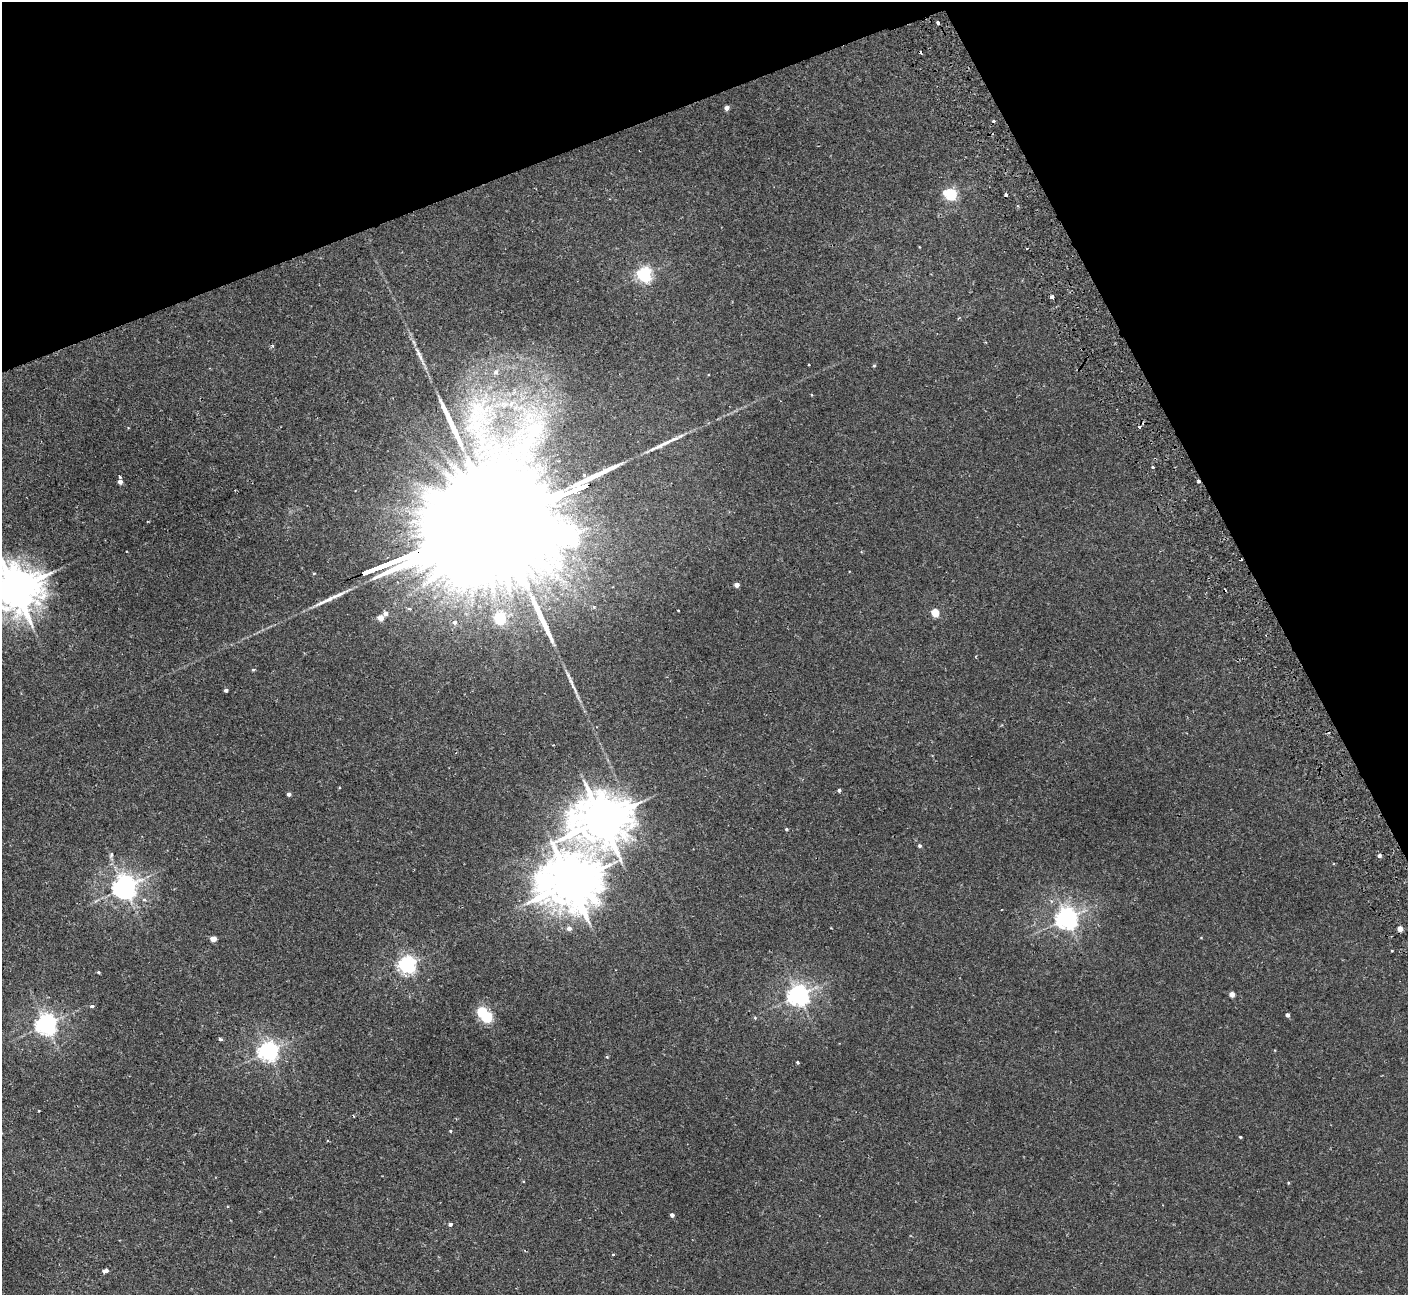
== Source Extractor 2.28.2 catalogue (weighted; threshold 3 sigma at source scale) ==
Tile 3 of 4 x 4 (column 3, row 1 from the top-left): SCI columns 2868-4273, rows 4066-5358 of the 5737 x 5674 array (HDU 1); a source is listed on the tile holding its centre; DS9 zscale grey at full resolution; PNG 1410 x 1297 px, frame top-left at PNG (2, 2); no overlay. Shown black and unused: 21% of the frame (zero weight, under 2 of 3 exposures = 3% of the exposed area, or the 3 px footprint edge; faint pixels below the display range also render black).
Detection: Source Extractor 2.28.2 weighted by HDU 2 'WHT'; one run over the whole footprint, this tile lists its part. Background 0.0296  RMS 0.0027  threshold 0.012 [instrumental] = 3 sigma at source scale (4.5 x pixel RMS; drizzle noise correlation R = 1.50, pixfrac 1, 0.05/0.05 arcsec/px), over >= 5 px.
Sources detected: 78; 1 inside a brighter object's white glare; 8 cosmic-ray / hot-pixel residue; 3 long thin detections or spike segments (spike, bleed or trail) — not listed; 3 inside a brighter listed object's ellipse — not listed separately; the other 63 listed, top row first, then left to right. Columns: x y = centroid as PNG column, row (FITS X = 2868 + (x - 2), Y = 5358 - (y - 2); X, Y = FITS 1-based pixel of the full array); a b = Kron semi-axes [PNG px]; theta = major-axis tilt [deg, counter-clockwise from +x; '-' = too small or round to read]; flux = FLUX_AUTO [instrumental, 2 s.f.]
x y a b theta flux
938 23 4 3 - 1.2
727 108 4 4 - 1.4
993 121 4 3 - 0.37
951 194 6 5 - 37
644 274 6 6 - 66
1052 297 4 3 - 1.1
985 342 3 2 - 0.19
272 346 5 4 - 0.3
419 355 35 6 -64 2.6
478 412 65 46 90 43
1139 427 3 3 - 0.6
1153 467 3 3 - 0.51
120 481 5 4 - 1.1
482 527 162 22 21 38000
557 577 12 7 89 1.9
737 585 4 4 - 1.6
15 589 15 12 7 990
594 607 5 4 - 0.41
409 609 7 5 -19 0.57
678 610 3 2 - 0.17
935 612 5 4 - 8.4
385 613 6 5 - 1.2
381 618 4 4 - 3.3
500 618 5 5 - 32
454 622 6 5 - 0.71
253 670 4 4 - 0.29
573 685 34 4 -66 2.2
226 690 4 3 - 0.66
839 790 4 3 - 0.52
289 794 4 4 - 0.89
602 820 17 14 13 1100
786 829 4 3 - 0.37
920 846 4 4 - 0.51
111 855 8 5 74 0.58
570 882 18 15 15 1400
124 887 7 7 - 230
144 900 6 5 - 0.48
1066 918 7 7 - 180
569 929 5 5 - 1.2
1400 929 4 4 - 2.3
213 939 4 4 - 3.1
1392 951 3 2 - 0.22
407 965 6 6 - 93
98 972 4 3 - 0.31
1232 994 4 4 - 2.4
798 995 7 7 - 170
92 1006 3 3 - 0.77
1287 1015 4 4 - 0.86
487 1016 5 5 - 27
755 1018 5 4 - 0.29
46 1024 7 7 - 170
221 1039 4 3 - 0.58
268 1051 7 6 - 140
607 1057 4 3 - 0.26
797 1062 3 3 - 0.33
39 1110 3 2 - 0.29
450 1131 4 4 - 0.27
1240 1137 3 2 - 0.26
1288 1183 5 3 - 0.24
672 1215 4 4 - 0.96
450 1224 5 4 - 0.69
613 1254 3 3 - 0.29
105 1271 6 4 8 0.92
Overlapping masked pixels (flux is a lower limit): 1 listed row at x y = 482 527
Isophote crosses this tile's border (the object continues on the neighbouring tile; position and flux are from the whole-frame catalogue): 1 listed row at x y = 15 589